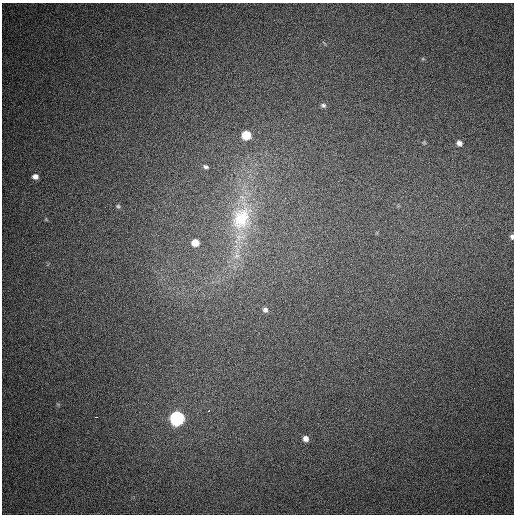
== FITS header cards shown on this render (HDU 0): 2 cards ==
NAXIS1  =                  512
NAXIS2  =                  512

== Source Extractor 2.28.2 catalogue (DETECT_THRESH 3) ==
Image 512 x 512 px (HDU 0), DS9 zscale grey, 1 PNG px = 1 image px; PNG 516 x 516 px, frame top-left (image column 1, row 512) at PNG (2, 3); no overlay
Background 416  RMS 11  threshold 32.4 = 3 sigma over >= 5 px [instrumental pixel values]
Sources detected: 18; all 18 listed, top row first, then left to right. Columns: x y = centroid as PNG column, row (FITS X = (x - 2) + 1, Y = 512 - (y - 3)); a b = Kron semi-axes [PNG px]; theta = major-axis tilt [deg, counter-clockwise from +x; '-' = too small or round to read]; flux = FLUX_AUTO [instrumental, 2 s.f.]
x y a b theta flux
423 59 6 3 -18 830
323 105 7 5 -1 1700
246 135 7 6 - 20000
424 142 5 4 - 810
459 143 7 6 - 3000
206 167 8 5 -17 1900
35 177 7 6 - 4000
118 206 5 5 - 1100
46 219 6 3 -56 780
241 219 54 30 81 75000
512 237 6 4 -78 2000
195 243 7 7 - 8000
237 254 24 10 79 14000
265 310 8 7 - 2500
209 411 2 2 - 2600
96 417 3 2 - 2900
177 418 7 7 - 170000
306 439 7 6 - 3500
At the frame edge (FLAGS 8, measured only in part): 1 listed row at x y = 512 237